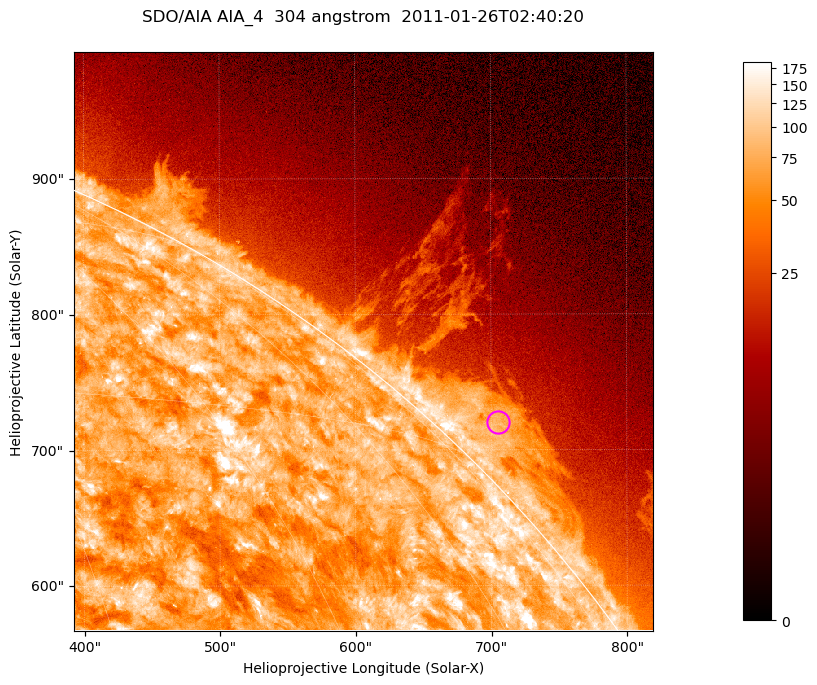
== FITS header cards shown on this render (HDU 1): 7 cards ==
TELESCOP= 'SDO/AIA '           / For AIA: SDO/AIA
INSTRUME= 'AIA_4   '           / For AIA: AIA_ATA1, AIA_ATA2, AIA_ATA3 or AIA_AT
WAVELNTH=                  304 / [angstrom] Wavelength
WAVEUNIT= 'angstrom'           / Wavelength unit: angstrom
DATE-OBS= '2011-01-26T02:40:20.124' / [ISO] Date when observation started; ISO 8
CTYPE1  = 'HPLN-TAN'           / CTYPE1; Typically HPLN
CTYPE2  = 'HPLT-TAN'           / CTYPE2; Typically HPLT

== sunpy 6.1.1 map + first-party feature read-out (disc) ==
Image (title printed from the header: SDO/AIA AIA_4  304 angstrom  2011-01-26T02:40:20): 711 x 711 px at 0.6 arcsec/px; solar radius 975 arcsec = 1624 px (partial field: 2.6% of the solar disc is inside the frame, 42% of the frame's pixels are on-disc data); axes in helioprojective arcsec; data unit not stated in the header (colour bar unlabelled)
Orientation: roll -0.132 deg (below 1 deg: not rotated)
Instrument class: DISC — disc imager (sunpy class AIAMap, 304 A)
Bright regions (active regions / flare kernels): reference = the on-disc median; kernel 7 px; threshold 5 sigma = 122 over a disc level ~74.4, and >= 1.15x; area >= 505 px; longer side >= 9 px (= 5.4 arcsec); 0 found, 0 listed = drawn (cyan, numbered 1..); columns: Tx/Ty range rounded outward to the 2 arcsec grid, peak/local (2 s.f.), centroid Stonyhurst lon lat
Off-limb structures (1.02-1.3 R_sun): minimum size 252 px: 5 found; the strongest spans PA ~310..320 deg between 1.02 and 1.06 R_sun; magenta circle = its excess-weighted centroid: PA ~315 deg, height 1.03 R_sun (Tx ~706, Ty ~720 arcsec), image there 3.2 x the reference